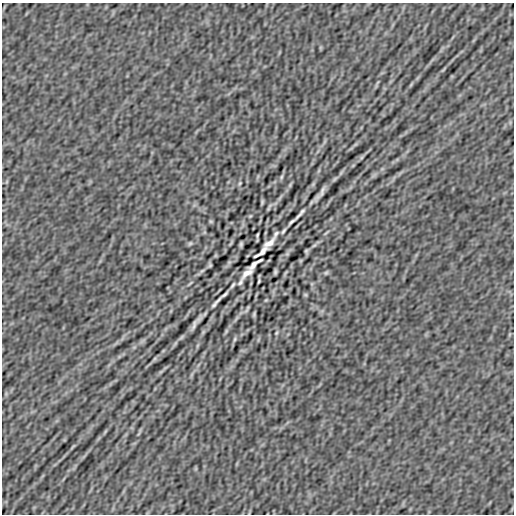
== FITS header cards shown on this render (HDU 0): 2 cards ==
NAXIS1  =                  512
NAXIS2  =                  512

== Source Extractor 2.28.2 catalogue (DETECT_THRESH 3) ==
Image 512 x 512 px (HDU 0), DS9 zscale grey, 1 PNG px = 1 image px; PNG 516 x 516 px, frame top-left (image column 1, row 512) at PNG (2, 3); no overlay
Background -5.97e-08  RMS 1.7e-06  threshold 5.02e-06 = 3 sigma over >= 5 px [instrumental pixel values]
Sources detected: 48; all 48 listed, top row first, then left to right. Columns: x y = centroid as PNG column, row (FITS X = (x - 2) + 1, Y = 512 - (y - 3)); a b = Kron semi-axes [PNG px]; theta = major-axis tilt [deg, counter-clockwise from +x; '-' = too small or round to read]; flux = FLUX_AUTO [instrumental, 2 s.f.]
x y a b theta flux
443 69 12 3 45 2.4e-04
411 85 10 2 55 2.0e-04
362 157 6 4 70 1.3e-04
281 177 8 4 76 1.7e-04
240 183 6 4 72 1.4e-04
290 185 10 4 57 1.9e-04
320 194 16 3 55 6.5e-04
280 198 11 3 55 2.7e-04
262 202 5 2 - 1.6e-04
300 213 13 2 49 3.9e-04
250 216 5 3 - 1.1e-04
211 221 5 4 - 1.3e-04
292 221 8 2 40 2.5e-04
283 231 7 3 57 2.1e-04
326 233 12 2 39 1.8e-04
276 234 8 4 62 2.1e-04
257 235 5 2 - 1.4e-04
190 243 7 4 39 1.8e-04
231 243 8 3 58 1.4e-04
269 243 11 5 36 7.9e-04
241 244 5 3 - 2.0e-04
314 245 8 4 37 2.1e-04
306 251 4 3 - 1.7e-04
261 252 16 4 37 2.9e-04
287 254 6 5 - 2.0e-04
255 264 16 4 37 3.0e-04
210 265 4 3 - 1.7e-04
202 271 8 4 37 2.1e-04
275 272 5 3 - 2.0e-04
247 273 11 5 34 7.7e-04
326 273 7 4 39 1.8e-04
259 281 5 2 - 1.4e-04
240 282 8 3 60 2.1e-04
190 283 12 2 39 1.8e-04
233 285 7 3 57 2.1e-04
224 295 8 2 41 2.5e-04
305 295 5 4 - 1.3e-04
266 300 5 3 - 1.0e-04
216 303 14 2 50 3.9e-04
248 308 8 4 61 1.3e-04
254 314 5 2 - 1.6e-04
236 318 11 3 55 2.7e-04
196 322 16 3 55 6.5e-04
276 333 6 4 72 1.4e-04
235 339 8 4 76 1.8e-04
154 359 6 4 71 1.3e-04
105 431 10 2 55 2.1e-04
73 447 12 3 45 2.4e-04